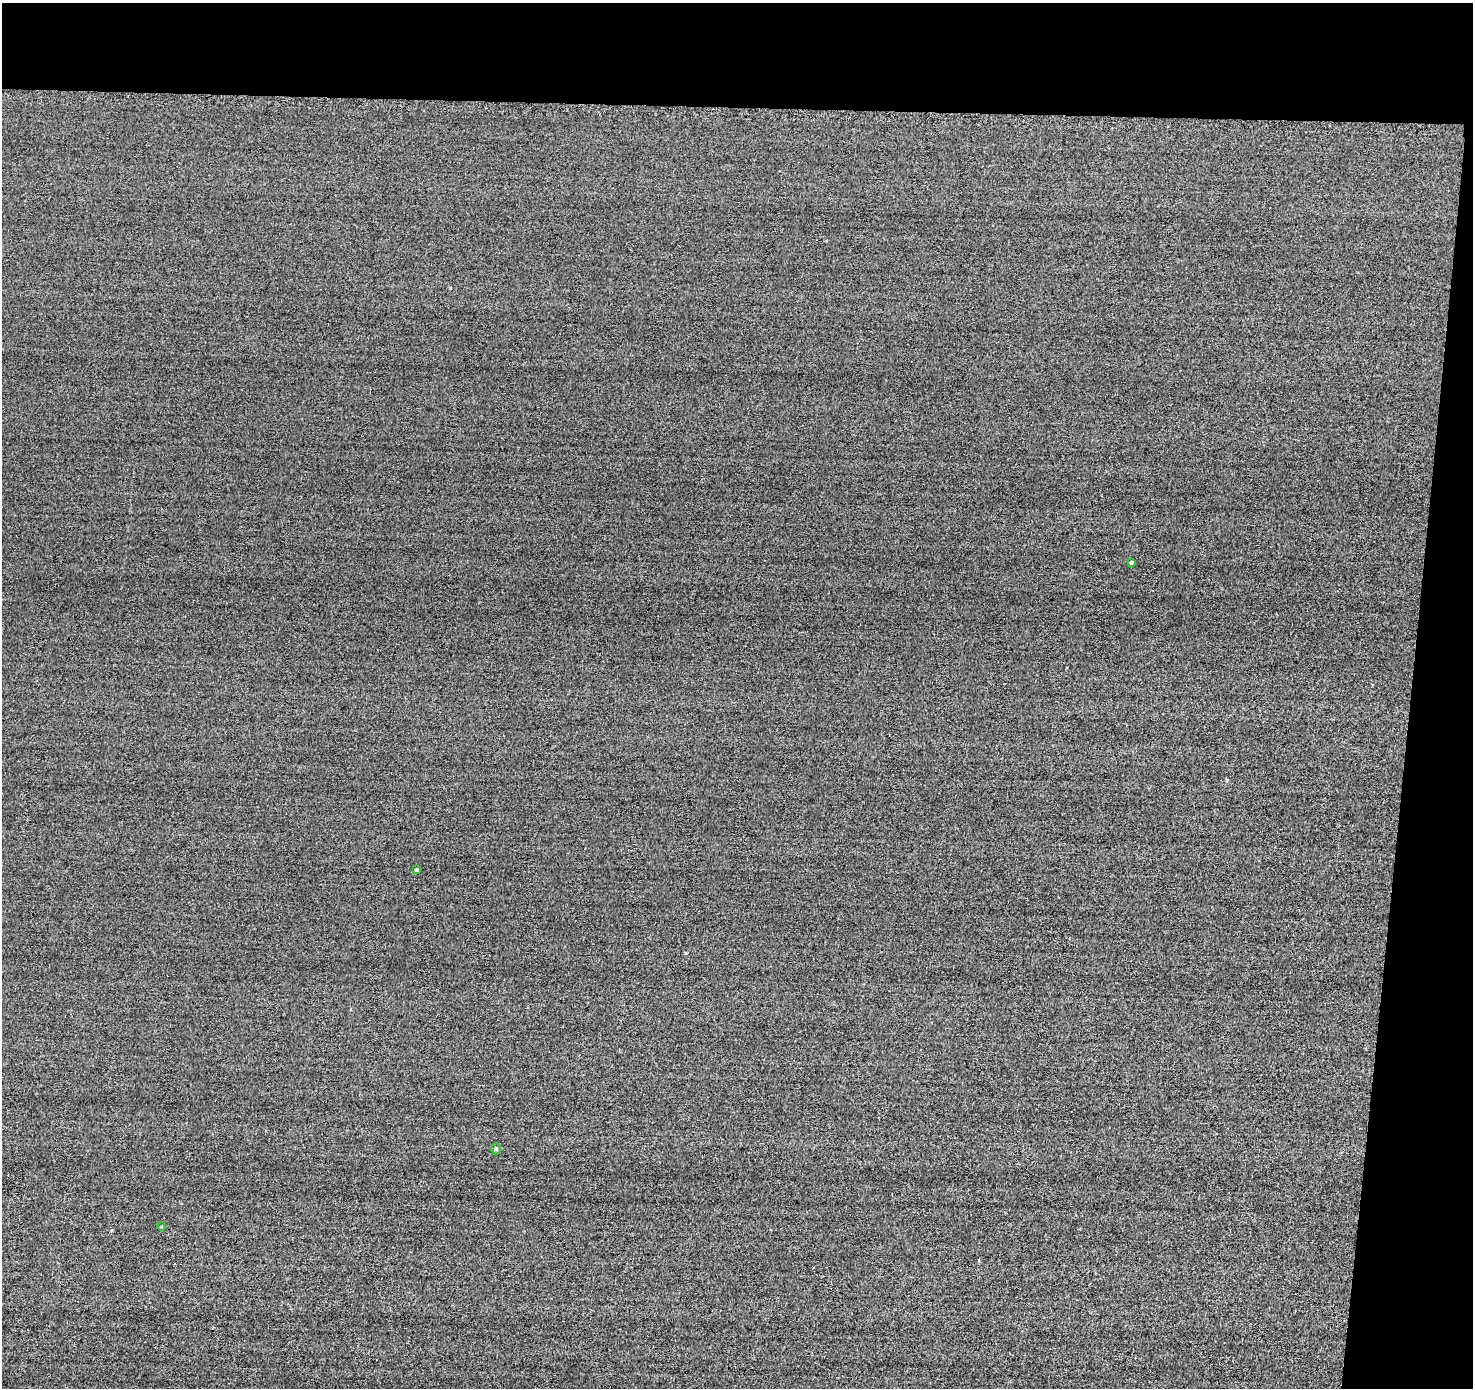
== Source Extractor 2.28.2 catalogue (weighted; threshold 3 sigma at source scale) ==
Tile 3 of 3 x 3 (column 3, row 1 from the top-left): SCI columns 2960-4430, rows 2986-4371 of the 4678 x 4710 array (HDU 1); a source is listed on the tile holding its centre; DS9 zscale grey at full resolution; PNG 1475 x 1390 px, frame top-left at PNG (2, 3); each listed source drawn as its Kron ellipse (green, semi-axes under 4 px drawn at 4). Shown black and unused: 12% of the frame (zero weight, under 2 of 3 exposures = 12% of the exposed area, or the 3 px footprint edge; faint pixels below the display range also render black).
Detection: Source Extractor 2.28.2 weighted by HDU 2 'WHT'; one run over the whole footprint, this tile lists its part. Background -0.431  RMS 3.3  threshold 14.8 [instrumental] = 3 sigma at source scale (4.5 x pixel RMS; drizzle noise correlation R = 1.50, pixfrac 1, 0.05/0.05 arcsec/px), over >= 5 px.
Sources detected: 4; all 4 listed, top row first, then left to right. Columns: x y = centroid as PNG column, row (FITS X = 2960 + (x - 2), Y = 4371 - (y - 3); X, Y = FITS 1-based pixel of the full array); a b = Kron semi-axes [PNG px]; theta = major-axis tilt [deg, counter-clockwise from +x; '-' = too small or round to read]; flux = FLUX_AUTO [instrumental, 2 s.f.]
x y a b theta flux
1132 562 4 3 - 510
417 870 3 3 - 560
496 1149 5 5 - 550
162 1226 4 3 - 240